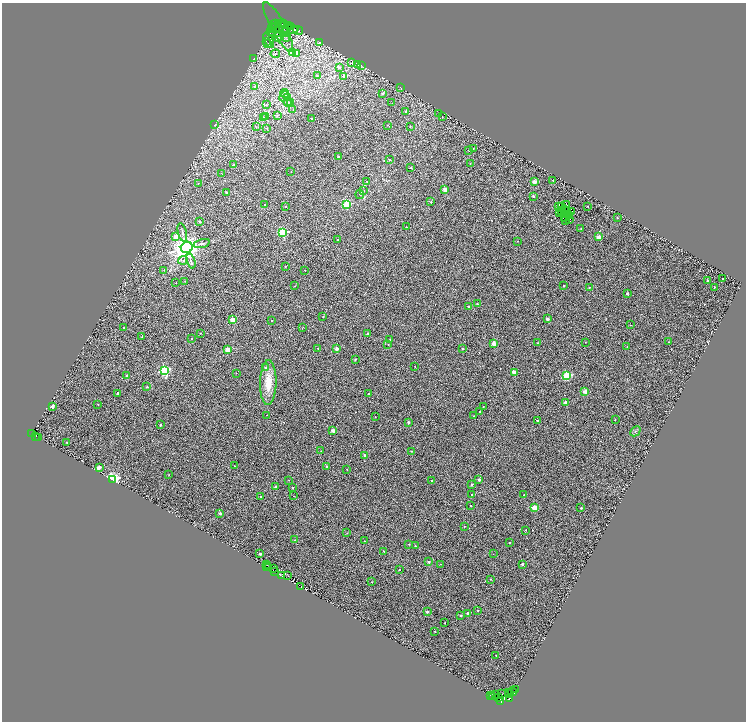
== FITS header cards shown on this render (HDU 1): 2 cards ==
NAXIS1  =                 1488
NAXIS2  =                 1439

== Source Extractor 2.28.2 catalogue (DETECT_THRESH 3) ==
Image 1488 x 1439 px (HDU 1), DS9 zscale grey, zoomed out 1/2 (1 PNG px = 2 x 2 image px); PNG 748 x 724 px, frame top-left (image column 1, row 1438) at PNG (2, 3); each listed source drawn as its Kron ellipse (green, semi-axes under 4 px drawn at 4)
Background 1.26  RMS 1.7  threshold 5.05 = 3 sigma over >= 5 px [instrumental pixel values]
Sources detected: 300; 61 cannot appear on this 1/2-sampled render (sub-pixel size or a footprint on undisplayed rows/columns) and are neither listed nor drawn; the other 239 listed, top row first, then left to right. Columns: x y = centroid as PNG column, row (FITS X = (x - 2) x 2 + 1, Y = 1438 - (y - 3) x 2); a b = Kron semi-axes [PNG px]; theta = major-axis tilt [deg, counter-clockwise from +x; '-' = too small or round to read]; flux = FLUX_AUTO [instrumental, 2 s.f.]
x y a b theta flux
275 23 3 2 - 1200
281 23 2 1 - 690
283 24 3 1 - 64
274 25 3 2 - 220
288 25 2 1 - 87
278 27 28 7 -61 1900
284 27 6 5 - 860
291 27 2 2 - 120
272 28 5 3 - 260
275 28 5 3 - 400
287 28 5 2 - 280
290 30 8 4 0 860
298 30 5 3 - 350
271 31 3 2 - 120
278 32 10 4 19 800
285 32 4 3 - 500
278 37 4 3 - 450
287 39 3 2 - 230
269 40 8 2 -65 400
266 42 2 1 - 110
268 43 4 2 - 240
320 43 3 1 - 110
292 52 3 3 - 9400
275 54 5 4 - 490
297 54 3 2 - 1400
254 59 2 2 - 150
352 63 3 3 - 640
358 64 3 2 - 180
362 66 3 2 - 120
339 67 2 2 - 1100
317 76 2 2 - 110
343 76 2 2 - 1100
255 86 3 3 - 370
401 88 3 2 - 120
285 93 4 3 - 460
382 93 2 2 - 1500
284 96 5 4 - 710
287 98 3 2 - 150
288 103 4 3 - 410
290 103 4 2 - 230
392 103 3 2 - 110
266 105 2 2 - 120
293 110 2 2 - 150
406 111 2 2 - 810
439 114 2 1 - 230
277 115 3 3 - 260
263 117 3 2 - 170
266 117 3 3 - 370
442 117 3 1 - 120
312 118 2 2 - 520
215 125 3 2 - 160
387 125 2 2 - 120
410 126 3 2 - 190
256 127 3 2 - 160
267 128 2 2 - 190
473 148 2 2 - 230
469 150 2 2 - 150
338 157 2 2 - 700
389 160 2 2 - 320
470 163 2 1 - 220
234 165 2 2 - 230
411 168 2 2 - 530
291 171 2 1 - 140
222 174 2 1 - 70
553 180 2 2 - 350
367 181 2 1 - 140
534 182 2 2 - 3700
198 184 2 2 - 220
445 189 2 2 - 5400
364 191 2 2 - 100
227 193 2 2 - 2000
360 194 4 2 - 190
533 196 2 2 - 690
431 202 2 2 - 320
265 204 2 2 - 530
347 204 3 3 - 17000
567 205 3 1 - 170
285 206 2 2 - 480
562 206 3 1 - 13
588 206 2 1 - 190
559 207 3 2 - 60
564 209 2 1 - 75
562 210 2 1 - 75
567 211 2 1 - 140
572 211 2 1 - 200
560 213 3 2 - 31
563 213 3 2 - 170
567 214 2 1 - 17
570 216 3 1 - 110
565 218 2 1 - 14
617 218 2 2 - 220
569 219 3 2 - 110
565 220 2 1 - 120
199 222 2 2 - 1400
406 227 2 2 - 150
581 229 2 2 - 97
182 232 9 2 -75 620
283 233 3 3 - 27000
176 237 2 2 - 2400
598 237 2 2 - 4600
338 240 2 2 - 810
517 241 2 1 - 130
202 243 8 3 15 650
187 247 6 5 - 280000
183 260 4 4 - 620
191 261 7 3 -70 730
285 266 2 2 - 180
164 270 3 2 - 170
305 270 2 1 - 120
723 278 2 1 - 280
185 281 2 1 - 67
708 281 2 2 - 1100
176 283 2 2 - 180
295 286 2 2 - 130
564 286 2 2 - 740
589 287 2 2 - 310
714 287 2 1 - 120
627 293 2 2 - 800
477 304 2 2 - 360
469 306 2 2 - 440
323 317 2 1 - 120
547 319 2 2 - 1900
233 320 2 2 - 7800
272 321 2 1 - 180
630 325 2 2 - 100
303 327 2 2 - 110
124 328 2 2 - 750
200 333 2 1 - 130
368 333 2 2 - 1300
142 337 2 2 - 290
191 339 2 2 - 490
390 339 2 1 - 180
585 342 2 1 - 160
668 342 2 1 - 170
494 343 2 2 - 4200
538 343 2 2 - 220
388 344 2 2 - 130
627 347 2 1 - 170
318 348 2 2 - 250
462 348 2 2 - 630
337 349 2 2 - 2800
228 350 2 2 - 7600
355 359 2 2 - 540
415 366 2 2 - 120
266 367 2 2 - 540
165 370 4 3 - 42000
514 372 2 2 - 5300
236 373 2 2 - 120
127 376 2 2 - 1300
567 376 3 3 - 20000
268 383 22 8 89 5700
147 387 2 2 - 460
585 391 2 2 - 4500
117 393 2 2 - 770
368 393 2 2 - 380
566 403 2 2 - 3500
98 404 2 1 - 190
52 406 2 2 - 2700
483 407 2 2 - 430
480 412 2 2 - 250
266 415 2 1 - 75
474 416 2 2 - 190
375 417 2 1 - 170
615 419 2 2 - 170
537 420 2 2 - 780
408 422 2 2 - 710
160 425 2 2 - 370
333 430 2 2 - 3600
635 431 6 2 45 430
31 433 2 1 - 840
36 437 2 1 - 96
38 438 2 1 - 370
67 442 2 2 - 270
321 451 2 1 - 120
412 451 2 2 - 270
364 455 2 2 - 1300
235 466 2 1 - 110
327 467 2 2 - 860
99 468 2 2 - 3800
347 469 2 2 - 150
169 475 2 1 - 110
113 479 3 3 - 86000
289 480 2 2 - 98
479 480 2 2 - 1400
431 481 2 2 - 210
472 485 2 2 - 1500
276 487 2 2 - 1200
293 488 2 2 - 530
471 495 2 1 - 220
524 495 2 2 - 330
293 496 2 1 - 75
260 497 2 2 - 370
471 506 2 2 - 430
534 508 3 2 - 10000
581 508 2 2 - 520
220 513 2 2 - 1400
464 526 2 2 - 290
526 530 2 2 - 250
347 533 2 2 - 110
294 540 3 2 - 160
364 541 2 2 - 190
509 543 2 2 - 470
409 544 2 2 - 300
415 546 2 2 - 580
383 551 2 1 - 170
260 554 2 2 - 790
493 554 2 2 - 99
429 562 2 2 - 1100
440 564 2 1 - 73
522 564 2 2 - 1100
267 565 2 1 - 330
266 567 2 2 - 1900
269 567 3 1 - 2500
273 568 2 1 - 260
399 569 2 2 - 190
274 571 2 2 - 9000
282 575 4 3 - 940
288 576 3 2 - 1700
490 579 2 2 - 210
372 582 2 1 - 180
301 586 2 2 - 4600
478 610 2 2 - 380
427 612 2 2 - 1000
467 613 2 2 - 670
460 616 2 2 - 620
445 623 2 1 - 190
435 631 2 2 - 220
496 655 2 2 - 210
515 690 2 1 - 430
508 692 2 1 - 160
512 692 5 2 - 1400
501 693 3 2 - 960
510 693 2 1 - 1000
495 694 2 1 - 880
491 696 2 1 - 800
492 696 2 1 - 920
499 697 2 2 - 2900
509 698 2 1 - 2200
500 701 2 1 - 1100
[61 sub-pixel or undisplayed-footprint detections neither listed nor drawn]